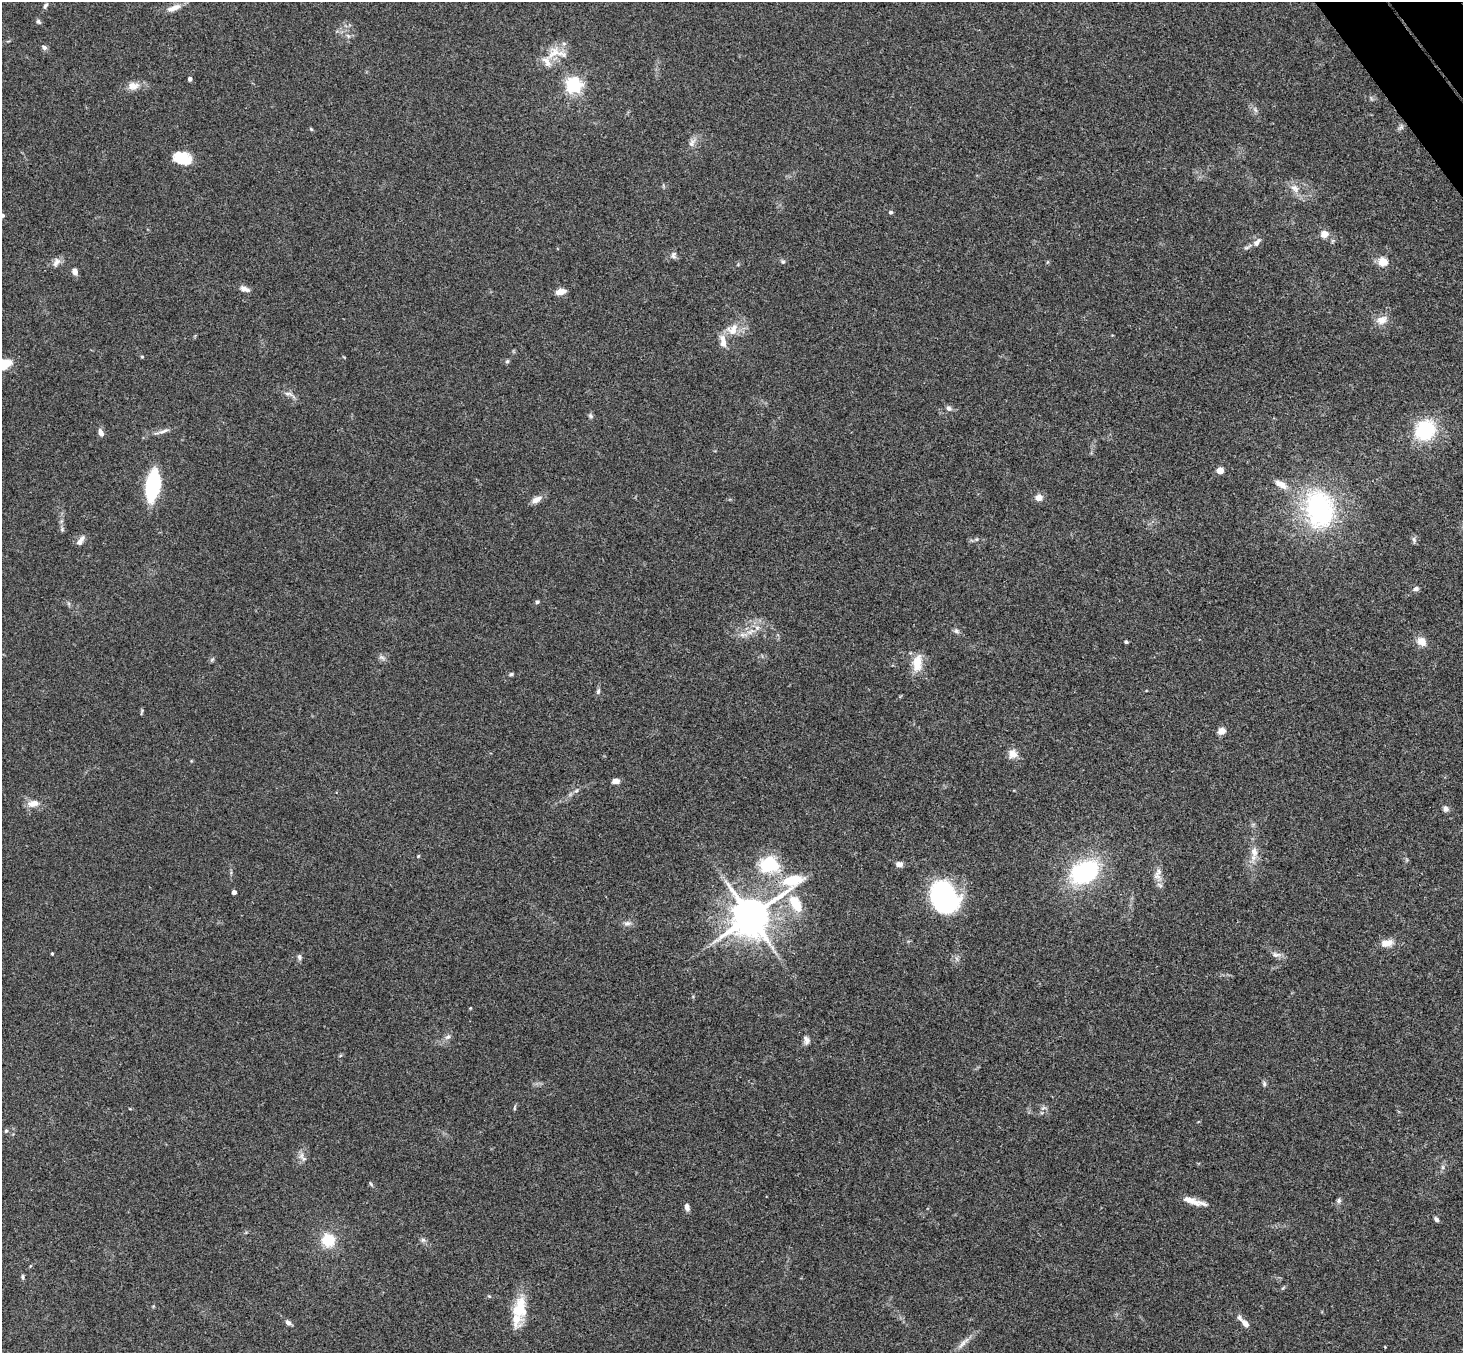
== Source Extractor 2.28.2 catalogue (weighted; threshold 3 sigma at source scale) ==
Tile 10 of 4 x 4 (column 2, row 3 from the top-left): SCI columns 1514-2974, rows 1681-3031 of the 5945 x 5926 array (HDU 1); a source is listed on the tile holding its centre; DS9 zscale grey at full resolution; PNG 1465 x 1355 px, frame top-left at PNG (2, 2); no overlay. Shown black and unused: <1% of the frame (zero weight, under 3 of 4 exposures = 6% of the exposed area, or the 3 px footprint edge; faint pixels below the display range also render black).
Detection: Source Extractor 2.28.2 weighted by HDU 2 'WHT'; one run over the whole footprint, this tile lists its part. Background 0.188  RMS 0.008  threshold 0.0361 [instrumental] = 3 sigma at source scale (4.5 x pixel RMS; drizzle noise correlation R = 1.50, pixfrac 1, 0.05/0.05 arcsec/px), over >= 5 px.
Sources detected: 114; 1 cosmic-ray / hot-pixel residue — not listed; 6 inside a brighter listed object's ellipse — not listed separately; the other 107 listed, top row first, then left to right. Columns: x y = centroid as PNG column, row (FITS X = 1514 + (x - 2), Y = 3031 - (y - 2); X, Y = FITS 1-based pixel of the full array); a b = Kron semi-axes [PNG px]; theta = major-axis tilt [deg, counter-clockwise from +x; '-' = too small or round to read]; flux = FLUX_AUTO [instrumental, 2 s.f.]
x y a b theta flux
45 6 8 5 59 1.7
174 8 19 7 22 7.3
38 22 8 5 -50 1.6
348 36 7 4 -55 1.6
44 47 8 6 -36 2.1
557 53 34 13 0 16
190 79 4 4 - 2.8
574 85 6 6 - 250
133 86 15 10 5 7.4
1255 110 7 4 -71 1.7
1401 127 9 5 30 2
311 129 5 4 - 0.88
692 143 14 8 62 4.5
182 158 20 13 -16 20
1295 188 14 9 -38 6.5
891 212 4 4 - 1.8
2 216 8 6 31 2.4
1324 234 5 5 - 17
1257 242 14 7 50 4.3
673 255 10 7 86 2.5
56 262 14 8 57 4.4
783 262 6 5 - 1.4
1047 262 6 3 70 0.85
1383 262 5 5 - 36
75 272 8 6 -71 3.7
245 289 12 6 -20 4.5
560 292 12 6 12 7.1
1382 320 15 10 19 7.5
733 331 17 9 -21 8.5
723 343 11 8 -80 5.5
142 357 5 3 - 0.76
507 361 6 5 - 1.2
6 362 17 9 0 9.3
289 394 15 5 -14 3.3
949 408 8 6 -28 2.5
590 416 8 5 -42 1.7
1425 430 20 17 42 54
162 431 23 5 17 4.6
101 433 10 6 -69 3.7
1220 470 5 4 - 18
1281 484 17 8 -29 7.5
153 485 21 10 81 90
1039 498 7 6 - 6.9
536 499 13 7 28 5.4
1319 509 51 36 -79 110
62 529 6 5 - 1.4
976 539 5 5 - 1.2
1414 540 9 5 -74 2.1
79 542 11 8 35 3.9
1416 589 7 6 - 2.2
537 602 5 5 - 1.4
757 628 7 6 - 3.1
956 631 8 6 -35 2.1
743 635 13 6 -6 4.2
1422 641 13 10 -37 7.2
1126 642 4 3 - 1.6
382 657 10 5 -33 2.4
917 663 25 12 83 14
511 674 6 4 11 1.4
598 691 7 5 74 1.7
142 711 8 3 74 1.1
1221 731 8 7 - 6
1013 754 11 11 - 6.9
616 781 7 5 2 4.8
576 791 6 4 18 1.4
33 803 16 9 5 7.4
1446 809 7 6 - 2.7
1254 852 15 9 -80 7.4
418 856 4 4 - 0.79
899 864 8 7 - 3.8
769 865 27 22 0 36
1084 872 28 20 30 94
1158 872 15 6 55 4.3
1160 885 8 4 -37 1.8
234 892 4 4 - 3.8
944 897 34 27 -61 110
796 904 21 12 -59 21
751 916 20 10 40 2700
627 923 11 5 5 2.9
1387 943 16 10 10 8.1
52 954 3 3 - 1
1276 955 14 7 -1 3.7
299 957 8 6 -87 2.1
470 1008 4 3 - 0.63
448 1037 10 6 43 2.9
806 1040 13 7 -73 3.8
1264 1084 7 5 -88 1.7
515 1108 7 3 81 1.1
1043 1108 9 5 24 2.1
6 1131 5 4 - 1.1
304 1159 10 6 -25 2.9
1443 1167 7 4 -90 1.6
371 1184 7 4 -46 1.2
1193 1201 31 6 -16 9.9
1339 1201 7 6 - 1.8
687 1207 8 6 -83 3.2
1436 1219 7 5 -50 2.1
328 1240 15 14 - 21
423 1240 6 6 - 1.9
30 1266 5 3 - 0.67
23 1277 7 5 -76 1.4
1283 1288 8 3 45 1
489 1296 5 3 - 0.86
520 1308 31 16 87 24
288 1323 8 5 -43 2.7
1245 1324 14 7 -47 4.2
963 1343 25 6 45 6.2
Isophote crosses this tile's border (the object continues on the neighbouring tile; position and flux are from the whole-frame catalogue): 2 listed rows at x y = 2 216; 6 362